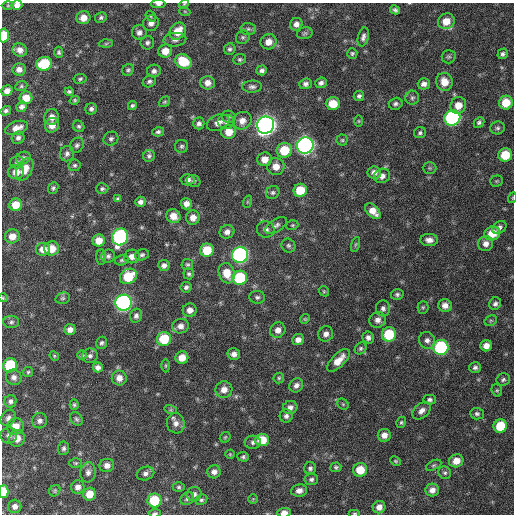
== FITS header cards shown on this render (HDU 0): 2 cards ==
NAXIS1  =                  512 / Axis length
NAXIS2  =                  512 / Axis length

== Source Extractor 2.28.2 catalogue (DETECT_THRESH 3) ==
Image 512 x 512 px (HDU 0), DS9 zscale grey, 1 PNG px = 1 image px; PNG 516 x 516 px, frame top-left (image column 1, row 512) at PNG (2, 3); each listed source drawn as its Kron ellipse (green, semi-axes under 4 px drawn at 4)
Background 427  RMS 12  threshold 37.1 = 3 sigma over >= 5 px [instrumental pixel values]
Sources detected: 245; all 245 listed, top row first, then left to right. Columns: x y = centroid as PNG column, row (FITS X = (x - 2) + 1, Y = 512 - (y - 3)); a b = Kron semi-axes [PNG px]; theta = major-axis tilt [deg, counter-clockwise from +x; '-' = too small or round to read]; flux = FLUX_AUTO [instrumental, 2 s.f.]
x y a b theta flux
158 4 7 4 1 2600
184 4 5 4 - 970
17 5 5 5 - 3900
8 6 6 4 0 1000
395 10 5 4 - 1900
185 12 5 3 - 900
151 16 6 4 -51 1300
83 18 7 6 - 7700
101 18 6 5 - 1700
446 21 8 7 - 12000
151 23 8 7 - 4600
296 24 6 6 - 4100
248 29 7 6 - 2000
178 31 9 7 48 14000
139 32 7 7 - 3700
305 33 8 5 15 1700
4 35 7 5 86 24000
243 37 7 6 - 1900
363 37 10 5 75 2800
175 40 11 7 4 3300
269 42 8 7 - 6900
147 43 7 6 - 2400
106 44 7 4 2 1200
230 49 6 6 - 2000
20 50 7 6 - 4700
165 51 7 6 - 10000
59 52 5 4 - 1500
352 53 5 5 - 1500
503 54 5 5 - 2100
449 57 7 7 - 1800
240 59 6 5 - 1600
183 61 8 7 - 26000
44 64 8 7 - 42000
19 69 6 6 - 4500
128 70 6 5 - 1700
262 70 5 5 - 2600
154 71 7 6 - 2800
80 79 7 5 11 1600
149 81 7 5 28 2000
444 82 9 8 - 11000
208 83 7 6 - 5700
321 83 6 5 - 2400
306 84 6 5 - 2600
424 84 6 5 - 3800
21 86 6 4 23 1400
252 87 10 6 3 2600
7 91 6 5 - 4800
69 92 4 4 - 1600
359 96 5 5 - 2000
26 98 6 6 - 9500
412 98 7 7 - 2000
75 100 5 4 - 1300
165 102 6 4 40 1200
506 103 7 6 - 16000
333 104 7 6 - 15000
396 104 7 6 - 2200
132 105 5 4 - 1600
458 105 8 7 - 9500
22 107 6 5 - 2800
91 109 6 5 - 2400
6 111 5 4 - 1900
52 117 8 7 - 5300
228 117 7 6 - 1700
452 118 8 7 - 160000
242 121 9 8 - 6700
359 121 5 3 - 860
226 122 9 7 0 3100
479 122 6 4 44 1900
199 123 6 5 - 2700
218 123 12 7 22 5800
52 125 7 7 - 6900
266 125 9 8 - 600000
79 126 6 5 - 1700
17 128 12 6 17 7400
498 128 7 6 - 2000
158 132 6 4 16 1900
229 132 7 7 - 11000
420 133 6 5 - 1700
18 138 6 6 - 2400
111 139 7 7 - 2400
342 140 5 5 - 1300
77 145 8 6 53 2300
182 146 6 6 - 2000
305 146 8 8 - 340000
284 150 8 7 - 23000
67 154 8 7 - 2800
505 155 7 6 - 22000
149 156 6 5 - 1900
23 158 7 6 - 2700
265 159 7 7 - 7800
17 162 7 6 - 2000
75 165 6 6 - 1600
276 167 8 8 - 8300
430 168 7 5 -1 1400
25 169 12 7 62 9000
16 172 8 7 - 6900
374 172 7 6 - 4100
382 176 8 7 - 4200
188 180 7 5 3 3000
194 181 7 6 - 1600
496 181 6 5 - 1300
53 188 6 5 - 1700
102 189 6 5 - 1900
300 190 7 6 - 19000
273 193 7 6 - 2000
512 198 5 3 - 660
118 199 4 4 - 1500
141 202 5 5 - 3100
247 202 6 4 72 1100
186 204 6 5 - 5300
16 205 6 6 - 12000
373 211 9 6 -47 8500
173 216 7 7 - 7400
193 217 7 7 - 6700
276 225 12 6 32 3000
292 225 6 4 19 1200
499 227 8 5 34 2800
266 229 9 8 - 3900
227 232 7 6 - 4200
492 233 8 7 - 15000
12 236 7 7 - 8500
120 237 9 7 64 160000
429 240 9 6 -3 4700
99 241 6 6 - 9900
355 244 8 3 71 1100
486 244 7 7 - 5000
288 246 7 6 - 2000
43 249 7 6 - 7800
52 249 7 7 - 12000
207 250 7 6 - 20000
142 255 7 5 17 1800
240 255 8 8 - 220000
108 256 7 6 - 2100
132 256 8 7 - 5400
101 257 8 5 -88 1500
122 260 7 5 14 1500
164 265 5 5 - 3200
187 265 6 6 - 1500
227 273 10 8 -71 14000
189 274 5 5 - 1700
128 276 9 7 33 28000
240 278 7 7 - 49000
186 287 5 5 - 2000
324 291 5 4 - 1200
397 294 6 5 - 1700
257 297 7 6 - 2300
3 298 5 4 - 910
63 298 7 5 14 1600
124 303 8 8 - 290000
495 304 6 5 - 2300
445 305 7 6 - 5000
423 307 6 5 - 1400
383 308 8 7 - 2800
190 310 7 6 - 4700
136 316 7 6 - 2500
305 319 5 4 - 1000
378 320 8 7 - 4200
491 321 6 5 - 1400
11 322 8 6 -1 2100
180 326 8 7 - 4400
70 329 6 5 - 4000
278 330 8 7 - 5300
326 334 8 7 - 4500
389 334 7 7 - 35000
368 338 6 5 - 3000
164 339 7 7 - 27000
298 340 6 5 - 4800
427 340 8 8 - 3700
102 343 6 5 - 1900
486 346 6 5 - 5700
441 347 7 7 - 100000
361 348 6 5 - 1700
234 354 6 6 - 4200
82 355 5 5 - 1200
54 356 5 4 - 950
90 356 8 7 - 2800
182 358 6 6 - 9800
338 360 14 6 45 10000
10 365 7 7 - 41000
166 366 7 3 90 980
98 367 5 5 - 3100
475 367 6 5 - 2200
28 372 5 5 - 1200
14 377 8 7 - 3400
119 378 7 7 - 5900
279 378 5 5 - 1300
503 380 7 6 - 2000
296 385 7 6 - 3600
224 390 8 8 - 6900
497 390 6 5 - 1300
430 400 6 5 - 2000
10 401 6 6 - 2400
343 404 6 5 - 1100
74 405 5 4 - 1300
290 407 7 6 - 3600
171 410 6 4 -17 1200
422 411 10 7 41 4200
477 414 7 6 - 2000
286 416 6 6 - 2800
8 418 9 7 54 2900
76 419 7 5 -50 1700
40 421 7 7 - 3100
176 423 10 9 - 5000
401 423 5 4 - 1300
15 426 8 8 - 9000
500 426 7 6 - 26000
9 435 8 8 - 3400
384 435 6 6 - 5700
225 437 6 4 44 1100
17 438 8 8 - 8000
262 440 7 6 - 18000
253 442 8 6 3 2600
64 448 7 5 85 2100
230 454 5 4 - 900
243 457 6 5 - 1600
395 461 6 4 -27 1000
456 461 7 6 - 8200
76 463 6 4 -1 1200
107 465 7 6 - 4700
434 465 8 4 26 1500
336 467 5 4 - 1600
310 468 6 6 - 2100
360 470 7 7 - 17000
88 472 10 7 85 4000
214 472 7 6 - 3700
145 473 9 6 19 3400
445 473 6 6 - 1700
311 479 7 6 - 2300
78 487 7 7 - 4200
179 487 6 4 0 1300
299 490 8 6 7 4700
432 490 7 6 - 4900
4 491 6 5 - 18000
55 491 6 5 - 1300
89 494 6 6 - 11000
194 494 7 7 - 3000
187 499 7 6 - 2100
253 499 5 5 - 990
154 500 7 7 - 33000
201 500 6 5 - 1700
15 506 7 6 - 4200
379 507 6 6 - 4900
155 513 6 3 4 1600
284 513 7 5 6 5700
355 513 6 3 0 940
At the frame edge (FLAGS 8, measured only in part): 10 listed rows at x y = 158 4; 184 4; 17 5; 4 35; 512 198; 3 298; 4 491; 155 513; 284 513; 355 513